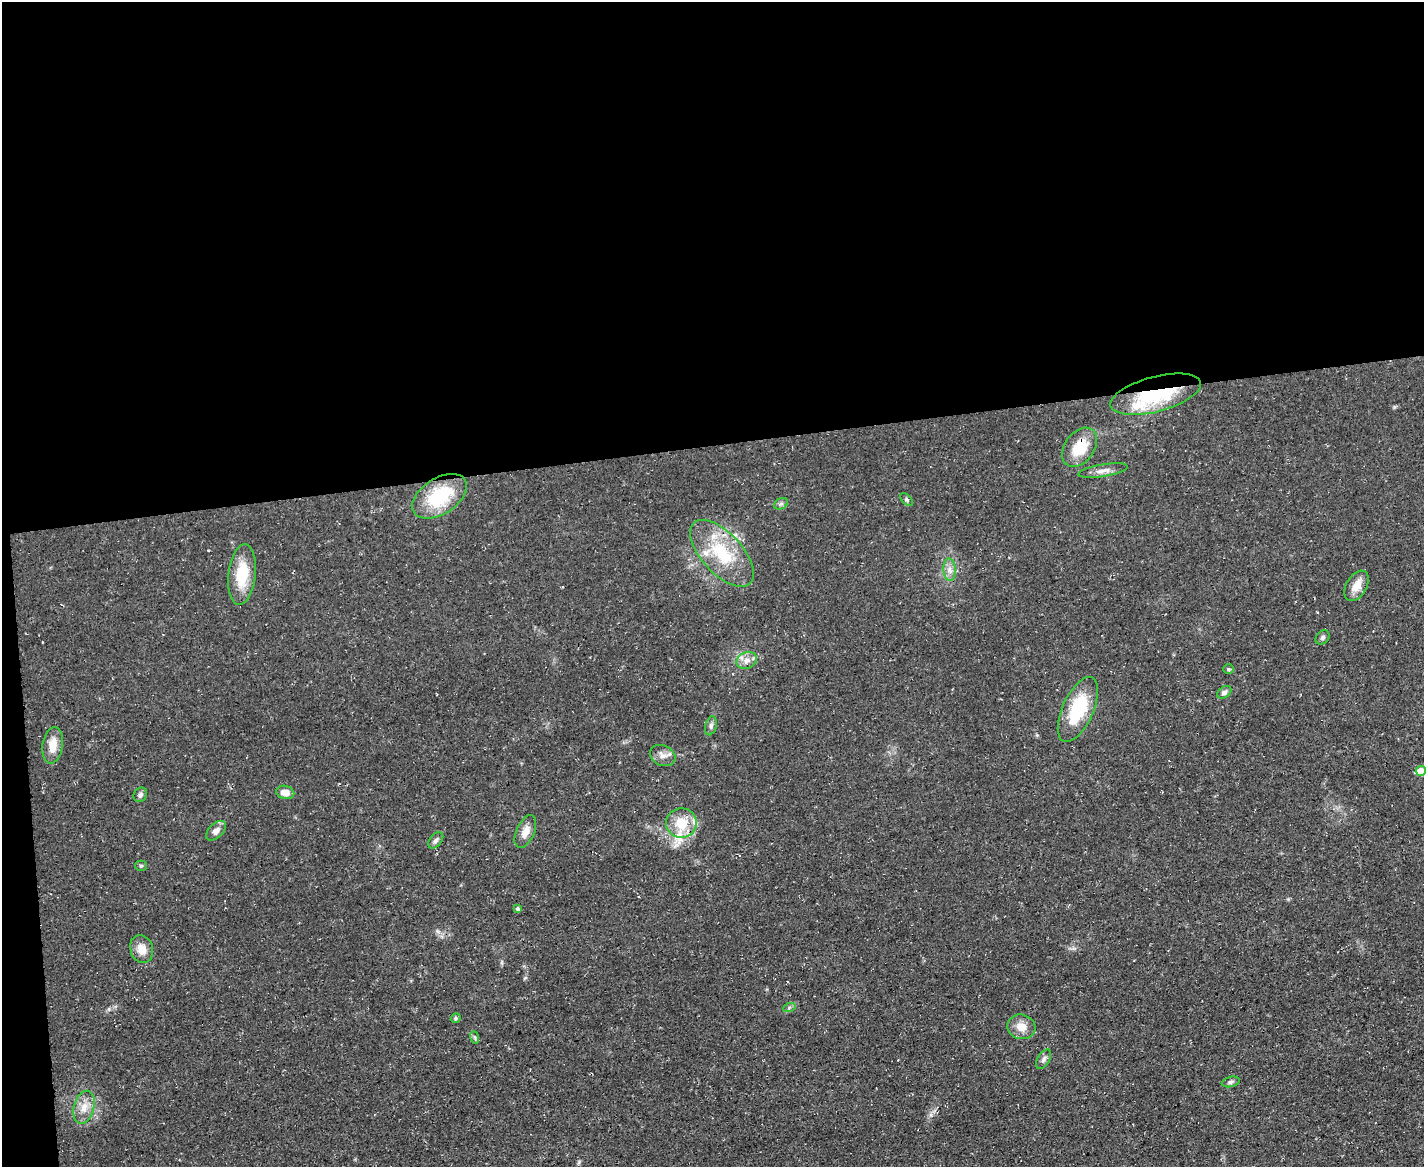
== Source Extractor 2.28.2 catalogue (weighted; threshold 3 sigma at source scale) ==
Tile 1 of 3 x 4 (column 1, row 1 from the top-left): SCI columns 130-1551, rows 3496-4660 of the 4641 x 4660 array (HDU 1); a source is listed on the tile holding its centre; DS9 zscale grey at full resolution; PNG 1426 x 1169 px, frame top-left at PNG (2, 2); each listed source drawn as its Kron ellipse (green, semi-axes under 4 px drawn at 4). Shown black and unused: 39% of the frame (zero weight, under 3 of 4 exposures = <1% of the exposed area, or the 3 px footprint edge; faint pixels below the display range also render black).
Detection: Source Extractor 2.28.2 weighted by HDU 2 'WHT'; one run over the whole footprint, this tile lists its part. Background 0.0603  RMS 0.0071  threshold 0.0321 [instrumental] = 3 sigma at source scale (4.5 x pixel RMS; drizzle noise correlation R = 1.50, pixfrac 1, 0.05/0.05 arcsec/px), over >= 5 px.
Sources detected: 39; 4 inside a brighter listed object's ellipse — not listed separately; the other 35 listed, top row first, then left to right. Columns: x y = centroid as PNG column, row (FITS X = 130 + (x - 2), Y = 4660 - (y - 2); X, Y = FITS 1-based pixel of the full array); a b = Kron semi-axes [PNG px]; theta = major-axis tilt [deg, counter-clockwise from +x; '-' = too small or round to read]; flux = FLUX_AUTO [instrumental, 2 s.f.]
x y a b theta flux
1156 394 46 17 15 60
1080 447 22 14 54 23
1103 471 25 6 9 5.1
439 496 30 18 33 44
906 499 8 5 -46 1.4
781 504 7 5 30 1.7
722 553 41 20 -47 40
949 570 11 6 -86 4
242 574 30 13 84 26
1357 586 16 10 59 8.6
1323 637 8 6 45 1.8
747 660 11 8 22 4.6
1228 669 5 4 - 0.96
1224 692 8 5 37 2.5
1078 709 35 15 66 39
711 726 10 5 75 2.1
53 745 18 10 81 10
663 755 13 10 -25 5.2
1421 771 5 5 - 15
285 792 9 6 -11 6.2
140 795 7 6 - 2.5
681 823 15 15 - 17
216 831 12 7 43 4.7
525 832 17 9 66 6.7
436 840 9 6 51 2.3
141 866 5 5 - 1.1
518 909 3 3 - 3.1
142 949 14 11 -73 8.4
789 1008 6 4 20 1.2
456 1018 5 4 - 1.2
1021 1027 14 12 -15 8.9
474 1037 6 4 -70 1.1
1044 1059 11 6 59 2.4
1231 1082 9 5 14 1.7
84 1107 17 10 75 8.6
Overlapping masked pixels (flux is a lower limit): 2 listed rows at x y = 1156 394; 1080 447
Isophote crosses this tile's border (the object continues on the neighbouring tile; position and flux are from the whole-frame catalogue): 1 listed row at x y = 1421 771